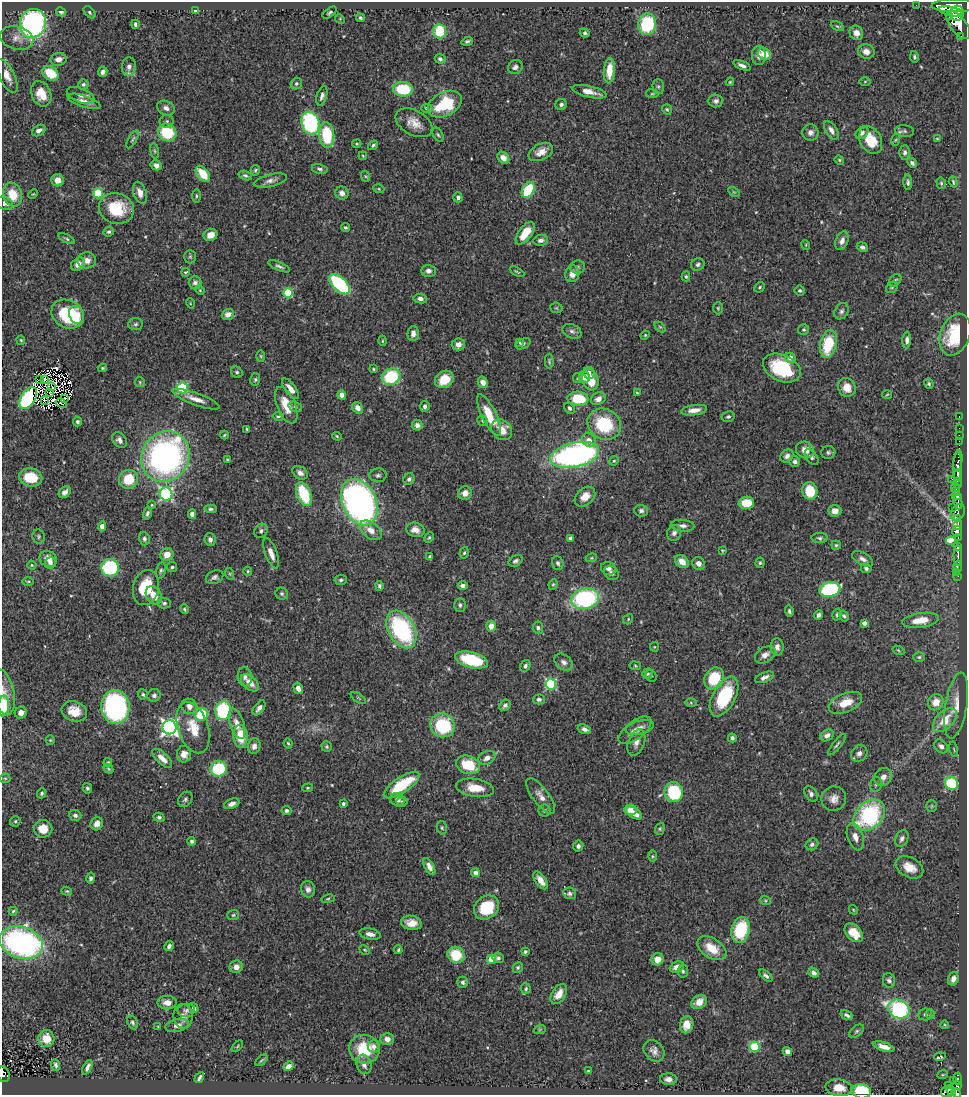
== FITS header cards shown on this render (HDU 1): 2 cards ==
NAXIS1  =                  965
NAXIS2  =                 1093

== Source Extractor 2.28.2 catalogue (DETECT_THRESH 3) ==
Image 965 x 1093 px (HDU 1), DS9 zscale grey, 1 PNG px = 1 image px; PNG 969 x 1097 px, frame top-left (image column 1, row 1093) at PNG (2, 2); each listed source drawn as its Kron ellipse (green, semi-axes under 4 px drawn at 4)
Background 0.701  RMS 0.026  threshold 0.0772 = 3 sigma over >= 5 px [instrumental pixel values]
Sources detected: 537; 6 with non-positive FLUX_AUTO (blend fragments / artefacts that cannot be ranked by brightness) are neither listed nor drawn; of the other 531, the 500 brightest by FLUX_AUTO listed and drawn (31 fainter detections omitted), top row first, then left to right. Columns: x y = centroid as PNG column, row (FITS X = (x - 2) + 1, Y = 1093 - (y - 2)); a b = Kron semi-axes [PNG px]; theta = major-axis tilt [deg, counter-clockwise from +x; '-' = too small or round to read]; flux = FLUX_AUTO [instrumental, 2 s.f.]
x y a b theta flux
916 5 2 2 - 8.4
954 6 22 6 0 4400
195 11 4 3 - 2.3
951 11 12 4 -11 1800
61 12 5 4 - 3.9
90 12 7 4 -47 3.3
329 13 8 4 37 3.2
957 13 7 7 - 2100
949 16 4 3 - 260
360 18 4 4 - 4
340 19 5 4 - 1.8
33 23 14 13 - 400
135 24 4 3 - 4
647 24 10 9 - 120
958 25 16 8 -53 3000
837 26 7 4 -26 2.6
439 31 7 6 - 69
585 33 5 4 - 3.3
856 33 7 6 - 12
961 37 3 3 - 200
17 38 17 11 -15 16
467 41 5 4 - 3.3
866 52 8 7 - 11
764 54 7 5 -27 26
759 55 9 7 88 10
914 57 6 4 -78 2.8
58 59 8 6 13 11
440 59 5 5 - 4.7
742 65 9 4 -23 7.3
129 67 9 7 84 8.8
515 67 7 6 - 6.3
609 71 13 5 86 30
103 72 5 4 - 6.6
50 73 9 6 -35 44
7 76 18 7 -64 17
865 81 5 4 - 1.8
730 82 4 3 - 1.9
83 84 5 5 - 3.6
296 84 6 5 - 3.5
658 87 7 5 -88 3.6
403 89 10 7 -6 80
589 92 18 5 -13 16
41 94 13 9 -66 28
652 94 6 3 -7 1.8
81 95 15 7 -21 8.4
322 96 10 5 72 6.1
84 101 17 5 -19 12
716 101 7 6 - 5.9
445 104 18 11 28 91
561 104 6 5 - 4.3
166 108 9 7 -28 7.6
427 108 5 4 - 6
667 109 5 4 - 2.5
167 121 7 6 - 4.7
310 123 11 9 -72 210
414 123 20 12 -29 23
39 130 7 5 31 8
831 130 10 5 -58 9.7
905 131 9 6 -7 4.6
810 132 8 8 - 9.6
167 133 9 8 - 77
862 133 7 5 46 6
327 135 13 7 -85 87
438 135 7 5 -62 3
133 139 10 4 60 3.4
937 139 4 3 - 1.5
871 140 14 10 -60 42
895 140 6 4 70 2.6
357 144 5 4 - 1.9
373 145 5 3 - 2.5
154 151 8 4 -81 2.9
541 152 13 8 26 16
905 152 7 5 88 4.9
363 156 4 3 - 1.6
503 158 6 5 - 13
839 160 5 4 - 2.1
912 163 5 4 - 5.8
156 165 6 5 - 9
320 169 8 5 -12 4.8
255 170 5 4 - 2.8
203 174 9 5 -51 41
245 175 7 4 -17 3.4
365 176 6 3 -70 2
57 180 6 6 - 17
270 180 17 6 13 9.3
908 182 8 4 -88 3.8
953 182 6 3 -72 2.7
941 183 6 4 -75 2.7
379 189 5 3 - 1.8
528 190 8 5 61 91
734 192 6 4 -33 2
98 193 5 5 - 84
140 193 11 6 -72 13
342 193 7 6 - 9
33 194 5 3 - 1.7
12 195 12 9 -71 37
196 196 7 3 -90 2.4
458 197 5 4 - 4.7
4 203 9 6 -22 7
116 209 18 15 -14 68
345 227 4 4 - 3
109 232 5 4 - 3.9
525 233 13 6 53 35
210 235 7 5 23 16
67 239 9 4 -27 3.1
541 240 7 5 10 6.6
842 241 9 6 68 8.7
806 245 5 3 - 1.6
862 247 6 4 -22 5.9
190 257 7 5 -90 3.1
87 260 9 8 - 13
78 264 8 6 43 11
698 264 7 6 - 4.6
279 266 12 4 -23 4.8
577 267 7 6 - 4.5
428 271 7 6 - 7.6
185 272 4 3 - 2.2
517 272 8 2 -29 2.3
572 274 8 7 - 14
686 276 5 4 - 2.6
895 280 7 5 47 3.3
195 283 7 6 - 5.5
340 284 13 6 -44 180
759 287 6 4 42 2.7
892 287 6 5 - 2.9
200 290 5 4 - 1.9
800 291 5 5 - 3.4
288 293 5 5 - 99
420 299 7 5 -8 7.6
190 303 5 3 - 1.5
556 308 6 5 - 2.5
718 308 6 5 - 2.4
841 311 9 6 58 5.2
68 314 17 13 -29 110
228 314 6 5 - 12
77 315 9 7 -66 19
136 324 7 6 - 3.9
660 327 6 4 -44 2.1
804 330 5 5 - 2.9
572 331 10 7 -25 6.7
413 333 7 5 86 8.6
645 335 5 4 - 1.8
955 335 22 14 68 98
21 340 5 3 - 2
907 340 8 4 87 7.2
382 341 5 3 - 1.7
520 343 4 4 - 1.7
458 344 6 6 - 10
523 344 8 5 28 4.4
828 344 14 8 77 77
261 356 5 3 - 1.9
790 358 5 5 - 15
549 361 7 4 -89 2.9
102 368 4 3 - 2.2
782 368 20 13 -25 130
373 369 4 3 - 1.8
237 372 6 5 - 3.4
589 373 6 5 - 6.6
391 377 9 8 - 100
584 377 6 5 - 14
578 378 5 5 - 3.2
45 379 3 2 - 1.7
444 379 10 8 36 36
40 380 3 2 - 1.7
255 380 6 5 - 3.1
590 380 11 8 -70 43
140 382 5 5 - 2.2
483 382 6 5 - 10
929 384 5 4 - 3.1
52 386 4 2 - 1.7
847 387 9 8 - 24
182 388 5 5 - 150
290 389 12 5 -53 13
50 393 3 2 - 2.3
637 393 4 4 - 2.1
887 394 5 3 - 1.5
342 395 4 4 - 9.3
28 398 12 7 57 160
65 398 3 2 - 3.8
196 399 25 6 -20 18
578 399 10 7 -4 68
598 399 8 6 26 11
44 400 3 2 - 1.7
61 403 6 2 -33 2
286 405 19 9 -67 34
425 406 5 5 - 5
295 407 7 5 -20 3.1
358 408 6 5 - 11
569 408 6 4 -57 3.5
694 410 13 5 8 15
489 415 23 7 -64 44
278 416 5 3 - 2.2
728 417 6 5 - 4.3
959 417 3 2 - 24
482 421 6 4 -40 2.4
77 422 4 4 - 4.5
604 424 17 15 -30 100
417 425 5 5 - 6.5
959 428 2 2 - 9.3
247 429 3 3 - 2.2
502 430 11 9 -45 25
224 435 4 2 - 2.1
959 435 2 2 - 10
337 436 5 3 - 1.9
119 440 8 6 -53 8
589 440 7 6 - 11
959 441 2 2 - 12
805 450 9 8 - 15
828 452 7 6 - 4.1
575 455 25 12 13 550
787 456 7 6 - 6.5
165 457 26 23 57 590
812 457 9 5 -55 4.3
227 460 3 3 - 2.4
614 461 5 4 - 2.4
795 461 5 5 - 4.2
958 461 11 3 81 270
957 466 14 4 89 690
300 473 8 6 -33 7.8
378 475 8 7 - 5.5
957 475 6 4 -88 690
31 477 12 9 -11 52
129 479 10 9 - 48
409 479 6 5 - 5
952 479 2 2 - 9.5
958 481 3 2 - 110
957 484 4 2 - 33
956 489 5 3 - 200
810 491 9 7 -76 53
65 492 7 5 45 7.2
465 493 7 6 - 14
166 494 6 6 - 290
304 494 12 7 -68 81
956 496 5 3 - 220
585 497 11 8 42 18
359 502 24 17 -65 800
958 502 7 3 -83 210
746 503 8 6 2 38
152 505 4 3 - 1.6
952 508 2 2 - 33
210 509 6 3 -4 3.6
641 511 7 6 - 4.9
835 511 6 6 - 15
958 512 9 6 57 470
147 513 6 4 73 5
192 514 5 4 - 5.8
958 519 3 3 - 130
958 524 6 3 81 260
102 526 5 4 - 11
683 526 12 6 -5 7.3
371 530 12 7 -38 16
415 530 9 7 -14 14
261 531 7 6 - 5.5
957 531 5 5 - 1400
674 533 8 7 - 7.2
39 536 7 6 - 3.7
429 537 5 3 - 2.2
958 537 4 3 - 190
570 538 4 4 - 4.7
820 538 8 5 -3 3.7
144 539 6 5 - 4.6
210 539 6 5 - 6.6
951 541 5 3 - 39
836 545 4 4 - 2.4
958 546 4 3 - 460
722 550 3 2 - 1.6
271 553 16 6 -70 15
464 553 6 4 72 3
167 555 7 6 - 19
958 555 10 3 -90 820
429 557 4 3 - 2.7
591 558 5 3 - 2
48 559 9 7 -34 14
863 559 11 6 -29 8.1
516 561 7 5 31 4.7
682 562 7 5 -38 16
50 563 6 5 - 6.6
558 563 7 5 -72 4.7
699 563 6 6 - 9.1
760 563 5 4 - 2.9
32 565 5 4 - 2
958 566 6 3 80 72
172 567 5 5 - 3.3
110 568 9 8 - 130
608 568 7 6 - 7.2
866 568 5 4 - 4.3
161 570 8 5 77 3.5
248 571 4 4 - 2.1
956 572 2 2 - 7
611 573 8 6 -42 5.6
230 574 6 4 -71 2.4
958 576 2 2 - 6.9
215 577 9 6 24 5.8
341 580 6 5 - 3.7
28 581 6 4 1 2.2
553 584 5 4 - 2.5
379 586 5 4 - 3.4
463 586 5 4 - 5.6
146 587 18 13 75 65
830 589 10 7 11 180
282 594 6 5 - 3.6
154 595 10 7 -58 20
585 599 14 10 13 230
164 603 7 5 -6 4.1
460 605 6 6 - 4.2
184 609 5 4 - 2.4
789 611 6 4 -74 4.5
837 614 6 4 76 2.9
818 615 4 3 - 5.8
844 616 6 4 -59 3
628 619 5 4 - 2.3
920 620 18 7 8 30
864 623 4 4 - 9.3
491 626 5 5 - 13
538 628 6 5 - 4.3
401 629 20 13 -61 220
654 647 5 4 - 1.8
777 647 8 6 -85 8.2
898 650 6 3 -31 2
765 655 11 7 32 10
919 657 6 4 1 3.3
472 660 17 7 -14 95
564 662 10 7 -39 7.6
525 666 6 5 - 4.1
635 666 6 3 -9 1.8
648 674 5 5 - 2.4
651 676 6 5 - 2.7
245 677 9 7 -82 6.5
764 677 10 5 22 7.8
714 678 11 9 63 75
250 683 11 6 -41 18
551 684 5 5 - 170
298 688 6 4 -74 10
3 692 23 11 -78 19
143 694 5 5 - 3.4
154 695 7 6 - 5
724 697 22 11 62 120
358 698 8 3 -33 2.1
539 699 6 5 - 5.1
936 702 8 7 - 21
691 703 6 4 -1 2.5
845 703 18 9 22 28
505 705 6 5 - 5.2
956 705 33 11 80 28
3 706 10 5 83 60
189 706 8 7 - 8.8
115 707 17 14 -84 340
259 708 8 5 52 8.6
74 711 13 10 -20 29
223 711 9 8 - 150
21 713 6 6 - 11
201 714 7 6 - 73
945 720 14 8 46 35
237 724 16 7 -72 16
443 725 12 11 - 120
169 727 7 7 - 670
193 728 26 15 -71 41
640 728 14 6 15 10
584 729 7 4 -19 7.2
635 730 19 9 37 15
827 735 7 5 32 7.9
240 736 11 7 -86 39
732 738 4 3 - 4.8
50 740 5 4 - 2
636 742 14 8 68 12
288 743 5 3 - 2.3
837 745 13 3 51 4.1
254 746 8 6 77 8.2
941 746 8 6 -42 7.5
327 747 5 5 - 3.2
954 749 8 3 -77 2.1
859 753 9 7 44 8.4
184 754 8 7 - 13
162 758 12 5 -43 16
487 758 9 6 27 11
108 763 4 4 - 2.8
468 765 12 9 -19 59
108 769 5 3 - 2.4
218 769 8 7 - 95
883 777 9 8 - 12
5 778 5 4 - 2.3
951 783 7 6 - 120
876 784 7 5 75 4.3
402 785 21 7 34 85
87 788 5 4 - 3.3
308 788 5 4 - 2.3
475 788 19 9 -8 31
674 792 10 9 - 110
42 793 5 4 - 3.1
811 794 8 5 -57 6.6
541 796 21 8 -53 15
185 799 8 6 51 4.4
834 799 12 12 - 14
397 800 7 6 - 7.2
402 801 5 5 - 2.9
232 804 8 5 22 9
343 804 4 3 - 4.3
932 806 5 5 - 2.4
630 810 6 5 - 15
286 811 5 4 - 4.3
544 811 6 6 - 3.1
634 813 9 5 -33 17
75 815 6 5 - 5.4
869 815 18 13 45 210
159 817 5 4 - 4
15 821 6 5 - 2.7
97 824 7 6 - 12
442 828 7 5 -76 3
43 829 9 8 - 26
660 829 6 4 70 2.6
855 837 14 8 -71 12
902 838 9 6 65 6.6
192 841 4 4 - 4.4
812 844 6 5 - 5.6
578 846 5 5 - 5.3
652 856 6 4 90 2.3
429 867 9 4 -61 8.9
909 867 15 10 -27 24
475 873 4 4 - 9.3
90 878 5 4 - 3.6
541 880 10 5 -55 12
308 889 8 7 - 8.2
67 891 5 4 - 2.1
570 893 6 6 - 5
328 899 7 3 9 2.2
765 900 5 3 - 2
487 907 13 11 40 74
853 910 5 3 - 1.7
13 911 4 3 - 2.3
233 915 6 5 - 2.6
411 923 10 7 -8 17
741 930 13 9 77 100
854 933 11 7 -46 29
370 934 11 5 -10 10
21 942 22 15 -17 480
169 946 5 4 - 5.4
712 948 16 9 -32 37
365 950 6 3 -27 1.8
398 950 4 3 - 2.3
525 952 3 3 - 2.9
456 955 9 8 - 57
498 958 6 5 - 4.6
491 959 4 4 - 42
658 959 6 6 - 20
236 967 7 6 - 11
518 967 5 5 - 3.1
677 967 7 5 24 12
683 971 6 5 - 3.3
814 973 6 4 -38 6.5
766 976 8 4 -41 4.6
953 979 7 5 73 9
889 980 7 6 - 6.2
462 982 5 5 - 5
526 989 5 5 - 3.1
559 994 11 7 57 19
167 1002 9 7 -1 14
699 1002 8 6 32 19
194 1008 5 4 - 3.5
899 1009 11 9 -24 250
186 1010 8 6 10 4.9
925 1014 7 6 - 4
930 1014 5 4 - 2.3
847 1015 6 4 -30 4.3
183 1016 12 9 -83 13
132 1022 7 5 -64 3.9
177 1025 12 6 13 11
687 1025 8 6 79 17
945 1025 4 3 - 1.5
158 1027 3 3 - 1.5
540 1029 6 4 19 2.3
856 1031 8 5 38 3.7
46 1039 8 8 - 28
387 1039 7 6 - 9.8
237 1046 7 4 48 2
374 1046 6 6 - 7.9
754 1047 5 5 - 100
884 1047 11 4 -18 12
364 1049 15 14 - 60
654 1051 12 9 -48 10
787 1051 5 4 - 7.4
940 1057 6 3 19 2.6
262 1060 7 3 40 2.3
364 1064 10 7 -72 9.1
56 1065 6 4 -69 3.6
288 1066 5 4 - 9.6
87 1067 8 3 64 6
588 1071 3 3 - 1.6
3 1074 8 6 -75 150
943 1074 5 3 - 1.6
199 1078 6 3 59 3.5
668 1079 8 5 -5 8.6
958 1079 6 3 -85 150
953 1080 2 2 - 8.7
948 1086 3 3 - 26
957 1086 4 3 - 83
839 1088 13 8 -8 22
862 1091 9 7 -9 75
951 1091 6 4 -58 270
947 1092 6 5 - 340
956 1093 5 4 - 280
At the frame edge (FLAGS 8, measured only in part): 6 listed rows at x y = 4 203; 3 692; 3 706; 3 1074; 862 1091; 956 1093
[31 fainter detections neither listed nor drawn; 6 non-positive-flux detections neither listed nor drawn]